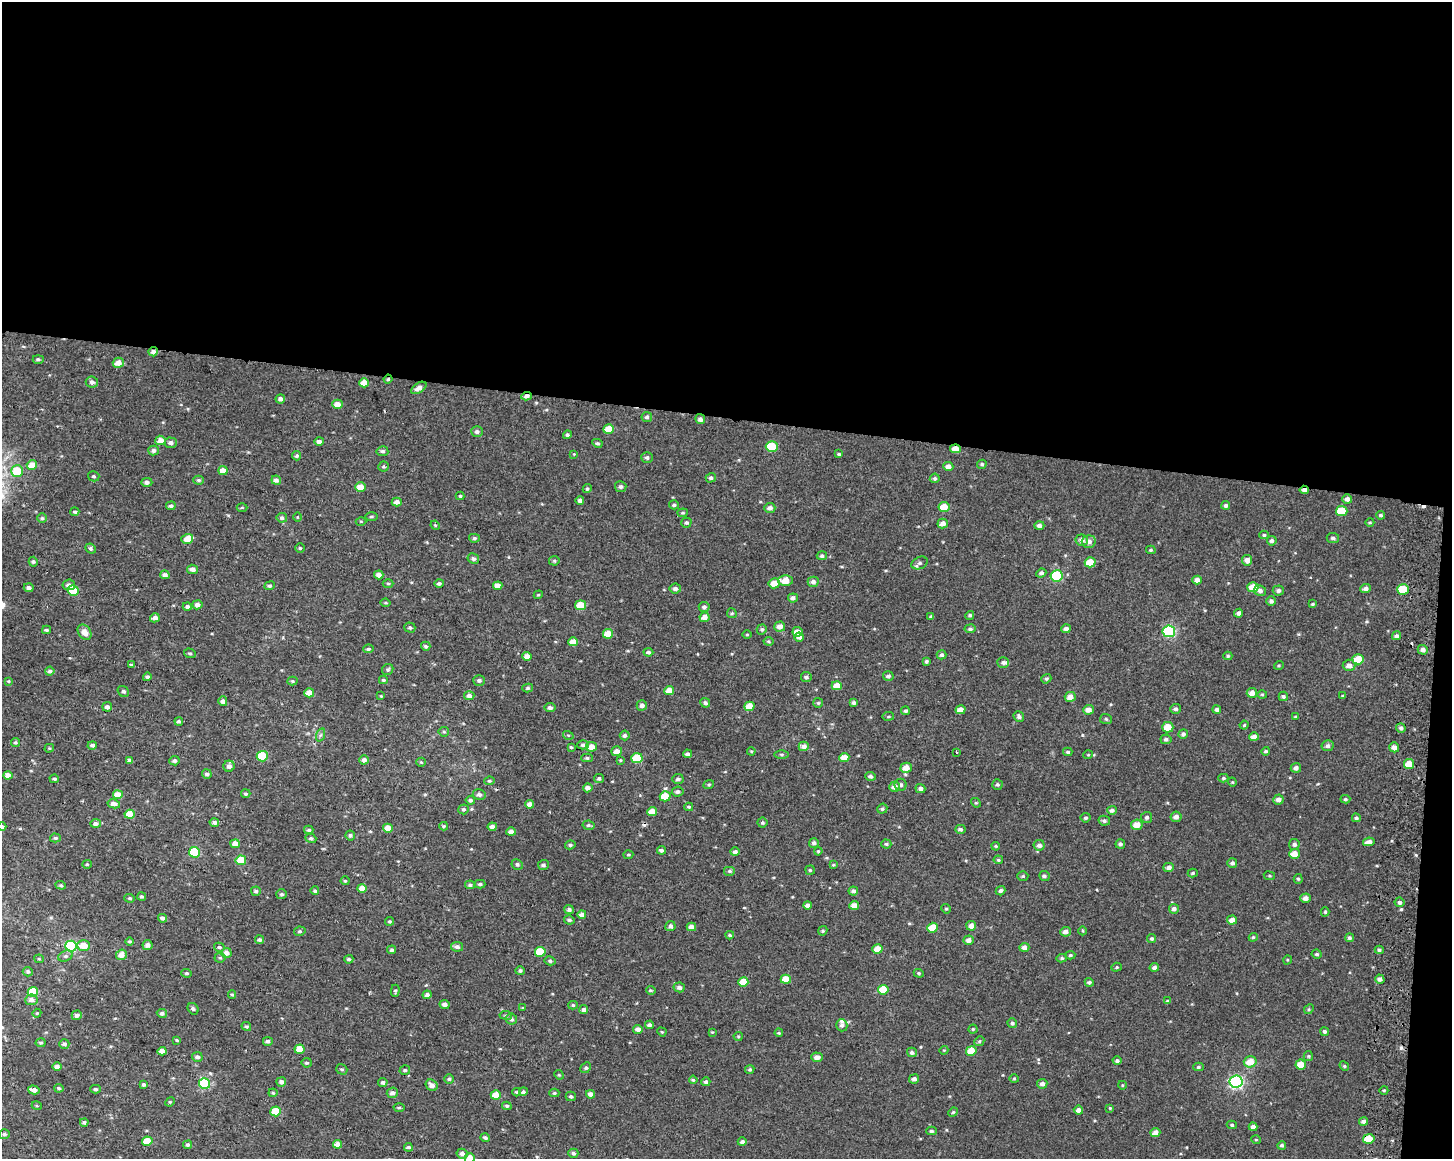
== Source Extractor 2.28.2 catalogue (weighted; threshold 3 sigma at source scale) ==
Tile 3 of 3 x 4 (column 3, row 1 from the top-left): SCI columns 3226-4675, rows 3476-4632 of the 4943 x 4643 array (HDU 1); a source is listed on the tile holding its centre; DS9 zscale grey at full resolution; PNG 1454 x 1161 px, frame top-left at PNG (2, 2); each listed source drawn as its Kron ellipse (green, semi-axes under 4 px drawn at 4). Shown black and unused: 37% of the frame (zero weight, under 2 of 3 exposures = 2% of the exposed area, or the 3 px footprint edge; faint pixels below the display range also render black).
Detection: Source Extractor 2.28.2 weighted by HDU 2 'WHT'; one run over the whole footprint, this tile lists its part. Background 0.00212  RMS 0.0072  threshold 0.0324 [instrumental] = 3 sigma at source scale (4.5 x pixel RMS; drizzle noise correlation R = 1.50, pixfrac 1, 0.0396/0.0396 arcsec/px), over >= 5 px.
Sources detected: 498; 3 cosmic-ray / hot-pixel residue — neither listed nor drawn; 4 inside a brighter listed object's ellipse — not listed separately; the other 491 listed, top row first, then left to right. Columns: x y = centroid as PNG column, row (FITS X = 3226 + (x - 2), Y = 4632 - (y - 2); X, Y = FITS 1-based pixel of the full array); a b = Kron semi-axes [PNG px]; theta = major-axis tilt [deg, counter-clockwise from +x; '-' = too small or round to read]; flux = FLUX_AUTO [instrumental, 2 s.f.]
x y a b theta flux
153 352 4 4 - 3
38 359 5 4 - 1.4
118 363 5 5 - 5.6
388 379 4 4 - 1.1
92 382 6 5 - 2.2
364 383 5 4 - 6.3
419 388 8 5 34 3.7
527 396 5 4 - 3.2
280 399 5 4 - 2.8
337 404 5 4 - 5.6
647 417 5 5 - 1.9
700 419 5 4 - 2.3
609 429 5 4 - 12
477 432 6 5 - 2.1
567 435 4 4 - 1.3
160 440 5 5 - 5.9
319 441 5 4 - 2.3
171 443 6 5 - 2.7
597 443 5 4 - 1.2
772 447 6 5 - 25
955 449 5 4 - 5.5
153 451 5 5 - 2
382 451 6 5 - 1.5
574 454 4 4 - 0.54
839 454 3 3 - 0.84
297 456 5 4 - 1.5
647 458 6 5 - 1.8
982 464 5 4 - 1.2
32 465 5 4 - 8.8
384 466 5 5 - 1.2
948 467 5 4 - 3.9
223 470 4 4 - 6.5
17 471 6 6 - 16
94 476 6 5 - 1.3
711 478 5 4 - 1.7
935 478 5 4 - 1.4
198 480 5 4 - 1.4
276 480 5 4 - 2.5
147 482 6 4 0 2.1
360 487 5 4 - 6.4
621 487 5 5 - 1.9
587 489 5 4 - 1.1
1304 490 4 3 - 3.2
460 496 4 4 - 0.76
1347 499 5 5 - 2.5
580 501 4 4 - 2.5
397 502 5 4 - 3.3
674 505 5 4 - 1.4
1226 505 4 4 - 1.8
171 506 5 4 - 1.5
242 507 5 3 - 0.86
944 507 5 5 - 13
770 508 5 5 - 2.9
1342 511 6 5 - 16
75 512 4 4 - 1.3
683 513 5 3 - 0.87
1380 515 4 4 - 1.3
297 517 5 3 - 0.65
371 517 6 3 1 0.91
42 518 5 5 - 1.2
282 518 5 5 - 2.1
361 521 5 3 - 0.69
1370 522 4 3 - 0.7
686 523 5 4 - 1.4
943 524 5 5 - 4.7
435 525 5 4 - 0.77
1039 525 5 4 - 2.5
1264 535 5 4 - 1.1
474 538 5 4 - 1.3
1333 538 6 5 - 1.9
187 539 6 4 18 6.6
1082 540 6 5 - 3.3
1272 541 5 4 - 2
1089 542 7 6 - 3.5
300 548 4 4 - 1.1
91 549 5 4 - 1.6
1151 550 5 4 - 1
822 556 5 4 - 1.5
473 559 6 5 - 1.8
1247 560 5 5 - 4.3
554 561 5 4 - 1.1
33 562 5 4 - 1.2
1090 562 5 5 - 12
920 563 8 6 24 1.9
193 569 5 4 - 3.3
1041 573 5 4 - 1.7
165 575 4 4 - 3
379 575 4 4 - 3.9
1057 576 6 5 - 48
785 580 7 5 0 8.7
1197 580 4 4 - 3.8
813 582 5 5 - 2.9
388 583 5 3 - 0.86
439 583 4 4 - 1.6
774 583 5 5 - 8.1
69 585 6 5 - 2.6
269 586 5 4 - 1.3
498 586 4 4 - 5
1253 587 5 5 - 10
29 588 5 4 - 2.4
1366 588 5 4 - 2.6
675 589 6 5 - 2.4
1403 589 6 5 - 18
73 590 5 5 - 27
1260 591 6 5 - 2.7
1278 591 5 5 - 2.1
538 595 4 3 - 0.73
793 598 5 4 - 2.4
1271 601 5 4 - 2.2
386 603 5 3 - 0.78
1313 604 4 3 - 0.83
197 605 5 4 - 3.6
581 605 5 5 - 13
187 607 4 4 - 2
704 607 5 5 - 2.1
732 613 5 4 - 0.99
1239 613 4 4 - 2.5
970 615 5 4 - 1.2
931 616 4 3 - 1.1
704 617 5 5 - 5.7
155 618 5 4 - 3
780 626 5 5 - 4.9
410 628 5 5 - 1.4
762 629 5 4 - 1.4
970 629 5 4 - 1.6
1066 629 5 4 - 2.6
46 630 4 3 - 1
1169 631 6 6 - 74
85 632 8 6 -53 5
797 632 5 5 - 6.3
608 634 5 5 - 11
747 635 4 3 - 0.7
1396 636 4 4 - 1.6
799 637 5 4 - 3.2
768 641 5 4 - 0.94
573 642 5 4 - 6.6
426 646 4 4 - 1.3
368 649 5 4 - 1.3
1423 650 5 5 - 2.9
648 652 5 4 - 1.5
190 653 6 4 -19 1.1
942 655 5 4 - 1.9
527 656 4 4 - 4.9
1228 656 4 4 - 0.97
1358 659 6 5 - 13
926 661 4 3 - 1.2
1003 662 5 5 - 1.6
131 665 4 3 - 0.94
1279 665 5 3 - 0.73
1349 665 6 5 - 4.1
388 669 6 5 - 1.4
50 671 4 4 - 1.7
888 676 5 5 - 1.8
147 677 4 4 - 1.4
806 677 5 5 - 1.6
1046 679 5 4 - 1.3
383 680 4 3 - 1
479 680 6 5 - 1.8
9 681 4 3 - 0.74
292 681 5 4 - 0.9
837 686 5 4 - 7.4
528 688 5 4 - 1.1
669 690 5 4 - 6.7
123 691 6 5 - 1.5
309 693 5 4 - 8.9
1252 693 5 5 - 4.5
1262 694 5 3 - 0.73
381 696 4 3 - 0.54
469 696 5 4 - 2.9
1283 696 4 4 - 1.4
1343 696 3 3 - 1
1070 697 5 5 - 4.4
223 701 5 4 - 2.3
705 703 5 4 - 2
818 703 5 5 - 1
854 703 4 4 - 1.5
642 705 5 5 - 2.9
749 706 5 4 - 10
107 707 5 4 - 2.6
550 708 5 4 - 2.1
1175 709 5 5 - 1.9
1217 709 4 4 - 1.9
960 710 5 4 - 4.7
1088 710 5 4 - 4.9
906 711 4 4 - 1.4
888 716 6 3 8 0.81
1019 716 5 5 - 2
1295 717 3 3 - 0.66
1106 719 6 5 - 1.2
179 721 4 3 - 1.6
1244 725 4 4 - 0.95
1168 727 6 5 - 9.5
1401 728 5 4 - 1.8
444 732 5 5 - 1.1
1183 734 5 4 - 1.9
320 735 7 4 70 1.2
568 735 5 3 - 0.77
625 735 5 5 - 2
1254 737 5 4 - 4.7
1166 739 5 5 - 1.8
15 742 4 4 - 1.2
92 745 5 4 - 2.1
583 745 5 4 - 1.9
804 746 5 5 - 4.1
1327 746 6 5 - 2.2
571 747 4 3 - 1.2
591 747 5 5 - 6.5
1394 747 5 5 - 3.6
49 748 5 4 - 0.93
617 751 5 4 - 4.1
751 751 4 3 - 0.72
1266 751 4 4 - 1.2
957 752 3 2 - 0.69
1068 752 4 3 - 1.1
687 754 4 4 - 1.9
781 754 7 4 0 1.1
1088 755 5 3 - 0.63
262 756 5 5 - 24
844 757 5 4 - 7.2
587 758 5 4 - 1.3
637 758 5 5 - 20
129 760 4 3 - 2.5
364 760 4 4 - 2.6
620 760 4 4 - 0.67
174 761 5 5 - 2
421 762 4 4 - 0.72
1409 764 5 5 - 9
229 766 5 5 - 3.1
906 768 6 5 - 7
1296 768 5 5 - 2.3
207 774 5 5 - 1.9
8 775 4 4 - 4.3
870 776 5 4 - 1.7
599 778 5 4 - 1.6
1223 778 5 4 - 1.2
54 779 5 4 - 1.2
678 779 5 5 - 1.8
489 781 5 4 - 1
1232 782 4 4 - 0.68
709 784 5 3 - 0.79
997 784 5 5 - 1.2
901 785 6 6 - 1.6
894 787 5 5 - 4
588 788 5 4 - 3.6
920 789 5 4 - 2.4
678 792 6 5 - 2.1
246 794 4 4 - 1.2
479 794 6 5 - 2.1
118 795 5 4 - 10
665 796 5 5 - 13
1278 799 5 5 - 3.2
1345 799 5 4 - 1.1
470 800 4 4 - 1.7
976 803 5 4 - 0.72
114 804 6 4 -10 3.7
530 804 4 4 - 4.1
689 807 4 3 - 0.83
464 809 5 5 - 1.3
882 809 5 5 - 1.3
1112 810 5 4 - 2.2
652 812 5 4 - 8.6
130 814 5 4 - 12
1147 817 5 5 - 2
1176 817 5 5 - 3.3
1086 818 5 5 - 1.2
1356 818 4 4 - 1.6
1104 821 6 5 - 1.6
214 822 5 4 - 2.6
762 823 5 5 - 1.2
96 824 5 4 - 2.9
588 825 6 4 -10 1.3
1137 825 6 5 - 7.1
444 826 4 3 - 0.85
2 827 4 4 - 1.4
492 827 4 4 - 3.1
388 828 5 4 - 8.3
960 829 5 4 - 1.9
309 830 5 3 - 1.2
511 832 5 4 - 3.7
350 835 5 5 - 1.4
55 838 5 4 - 1.1
311 838 5 4 - 1.4
1369 842 6 4 10 3.6
814 843 5 5 - 2.1
235 844 5 4 - 5.5
886 844 5 4 - 1.3
1120 844 5 5 - 1.8
1294 844 5 5 - 2.4
570 845 5 4 - 1.4
1039 845 5 5 - 2.6
996 846 4 3 - 0.8
661 850 4 4 - 1.5
818 851 4 3 - 0.8
194 852 5 5 - 40
735 852 5 4 - 2.4
1294 854 5 5 - 7.3
628 855 5 3 - 0.87
241 860 5 5 - 16
998 860 5 4 - 0.88
1232 863 5 4 - 2.2
87 864 5 4 - 0.9
517 864 6 5 - 1.5
543 865 5 5 - 1.7
833 865 4 3 - 0.74
1169 867 5 4 - 2.8
810 870 5 4 - 0.99
730 871 6 5 - 1.4
1193 873 5 4 - 1.1
1023 876 5 4 - 1.1
1044 876 5 5 - 1.7
1269 876 5 3 - 0.79
1298 879 5 4 - 1.1
345 881 4 4 - 0.71
480 884 5 4 - 1.5
61 885 5 4 - 0.98
470 885 5 4 - 1.4
362 888 5 4 - 9.2
256 891 5 4 - 1.5
315 891 4 4 - 1.2
853 891 5 4 - 2.3
1001 891 5 4 - 1.8
282 894 5 5 - 1.5
142 897 4 4 - 1.3
130 898 5 4 - 1.1
1305 898 5 4 - 3.4
1399 902 5 5 - 1.8
807 905 4 4 - 2.9
854 905 5 4 - 6.3
946 909 5 4 - 1
1174 909 5 5 - 2.3
569 910 5 4 - 2.1
1325 912 4 4 - 0.97
582 914 4 4 - 3.8
162 918 4 4 - 2.3
569 920 5 4 - 1.4
1232 920 5 4 - 4.9
389 921 4 4 - 0.94
670 926 5 5 - 2.5
971 926 5 5 - 3.9
691 927 5 4 - 3.7
933 928 5 5 - 13
300 931 6 4 12 1.1
823 931 5 4 - 1.1
1083 931 4 3 - 0.62
1066 932 5 5 - 3.5
730 935 4 3 - 1.1
1253 937 4 4 - 0.92
1151 938 4 4 - 1
1349 938 4 4 - 1.5
260 940 4 4 - 1.5
968 940 5 4 - 3.5
130 941 4 4 - 1.2
84 945 6 5 - 9.2
147 945 5 5 - 3.9
71 946 6 5 - 72
219 947 5 4 - 1.3
457 947 6 4 -12 2.6
1024 947 5 4 - 3.6
877 949 5 4 - 9.4
392 950 4 4 - 1.7
1379 950 4 4 - 1.4
540 952 5 5 - 18
226 953 5 5 - 4.6
1317 954 5 4 - 1.3
121 955 5 5 - 5.3
1070 955 5 4 - 1
66 956 7 5 25 1.6
220 958 5 5 - 1.1
1062 958 5 4 - 1.2
39 959 4 4 - 0.82
349 959 4 4 - 1.4
1287 960 5 3 - 0.59
550 961 5 4 - 1.4
1116 967 5 4 - 0.88
1154 967 5 4 - 2.6
520 971 5 4 - 1.4
28 972 5 4 - 1.4
187 973 5 4 - 1.1
919 973 5 4 - 1
786 979 5 4 - 11
1380 979 5 4 - 2.4
743 982 5 4 - 9.6
1089 982 4 4 - 1.3
679 987 6 5 - 2.3
651 990 5 4 - 1.1
883 990 5 5 - 15
395 991 6 4 88 1
33 992 5 5 - 17
232 995 4 4 - 0.85
427 995 4 4 - 2.5
31 1000 6 5 - 3.1
1167 1001 4 2 - 0.5
445 1004 5 4 - 3
573 1005 5 4 - 1.2
523 1008 4 4 - 0.6
193 1009 6 5 - 1.5
1309 1009 5 4 - 0.91
584 1010 4 4 - 2.5
37 1013 4 3 - 0.66
162 1013 5 4 - 1.7
77 1015 5 4 - 2.5
506 1015 6 4 -7 1.2
511 1019 5 5 - 2.2
1012 1023 5 4 - 1.5
649 1025 4 4 - 1.9
842 1025 6 5 - 2.2
246 1026 5 4 - 1.3
638 1029 5 4 - 3.6
973 1029 4 4 - 0.94
1325 1031 4 4 - 1.6
662 1032 5 3 - 0.74
712 1032 4 3 - 0.56
779 1033 4 4 - 0.74
738 1036 4 4 - 0.82
177 1040 3 3 - 0.77
268 1041 5 4 - 1.8
979 1041 5 4 - 0.97
41 1043 5 4 - 1.1
64 1044 5 4 - 2.2
299 1049 5 4 - 10
944 1050 4 3 - 0.6
162 1051 4 4 - 6.1
971 1051 5 4 - 13
912 1052 5 4 - 2.1
1308 1056 5 4 - 0.91
197 1057 5 5 - 2.4
817 1057 6 4 -1 3.3
1117 1061 4 4 - 2
1250 1062 6 5 - 9.5
307 1063 5 4 - 1.3
1301 1065 5 5 - 9.3
1344 1066 5 4 - 1
57 1067 5 4 - 3.1
1198 1067 5 4 - 1.3
586 1068 6 5 - 1.2
342 1069 6 5 - 1.2
750 1069 5 4 - 1.1
405 1070 5 5 - 1.3
559 1075 5 4 - 0.82
1014 1078 5 3 - 0.7
449 1079 5 5 - 1.2
914 1079 5 4 - 2.2
693 1080 4 4 - 0.86
281 1082 5 4 - 3.2
383 1082 5 4 - 1.9
706 1082 4 4 - 1.5
1236 1082 6 6 - 120
205 1084 5 5 - 48
1042 1084 5 5 - 2.7
143 1085 3 3 - 1.5
432 1085 6 5 - 4.1
1122 1085 4 3 - 0.62
59 1088 4 4 - 1.2
95 1089 5 4 - 1.3
34 1090 6 4 -15 3.8
1384 1090 4 3 - 0.65
517 1092 4 3 - 0.88
523 1092 4 4 - 1.8
273 1093 4 4 - 0.79
392 1093 5 5 - 2.9
554 1093 5 4 - 1.1
591 1094 4 4 - 3.4
496 1095 5 4 - 10
571 1096 5 4 - 1.5
170 1102 5 4 - 0.87
37 1106 5 3 - 0.73
507 1106 5 4 - 1.1
399 1107 5 3 - 0.86
1110 1108 4 4 - 0.67
1078 1110 5 4 - 3.4
275 1111 5 5 - 16
953 1112 5 4 - 0.87
1364 1121 4 4 - 2.6
84 1122 4 4 - 1.6
1232 1125 5 4 - 1.1
1253 1127 4 4 - 3
931 1131 5 4 - 1.4
1155 1133 5 4 - 5.4
4 1134 5 5 - 1.6
485 1138 5 4 - 1.8
1369 1139 6 4 9 13
1256 1140 5 3 - 0.65
147 1141 5 4 - 12
742 1142 4 4 - 2.2
338 1144 4 4 - 6.8
188 1145 4 4 - 1.7
1282 1145 4 4 - 1.5
408 1147 4 3 - 1.5
573 1153 5 4 - 1.7
462 1154 6 5 - 2.7
470 1158 5 5 - 9.5
Overlapping masked pixels (flux is a lower limit): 6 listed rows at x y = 153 352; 388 379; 527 396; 955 449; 1304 490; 1369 1139
Isophote crosses this tile's border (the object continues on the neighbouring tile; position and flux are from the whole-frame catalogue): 2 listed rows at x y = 2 827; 470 1158